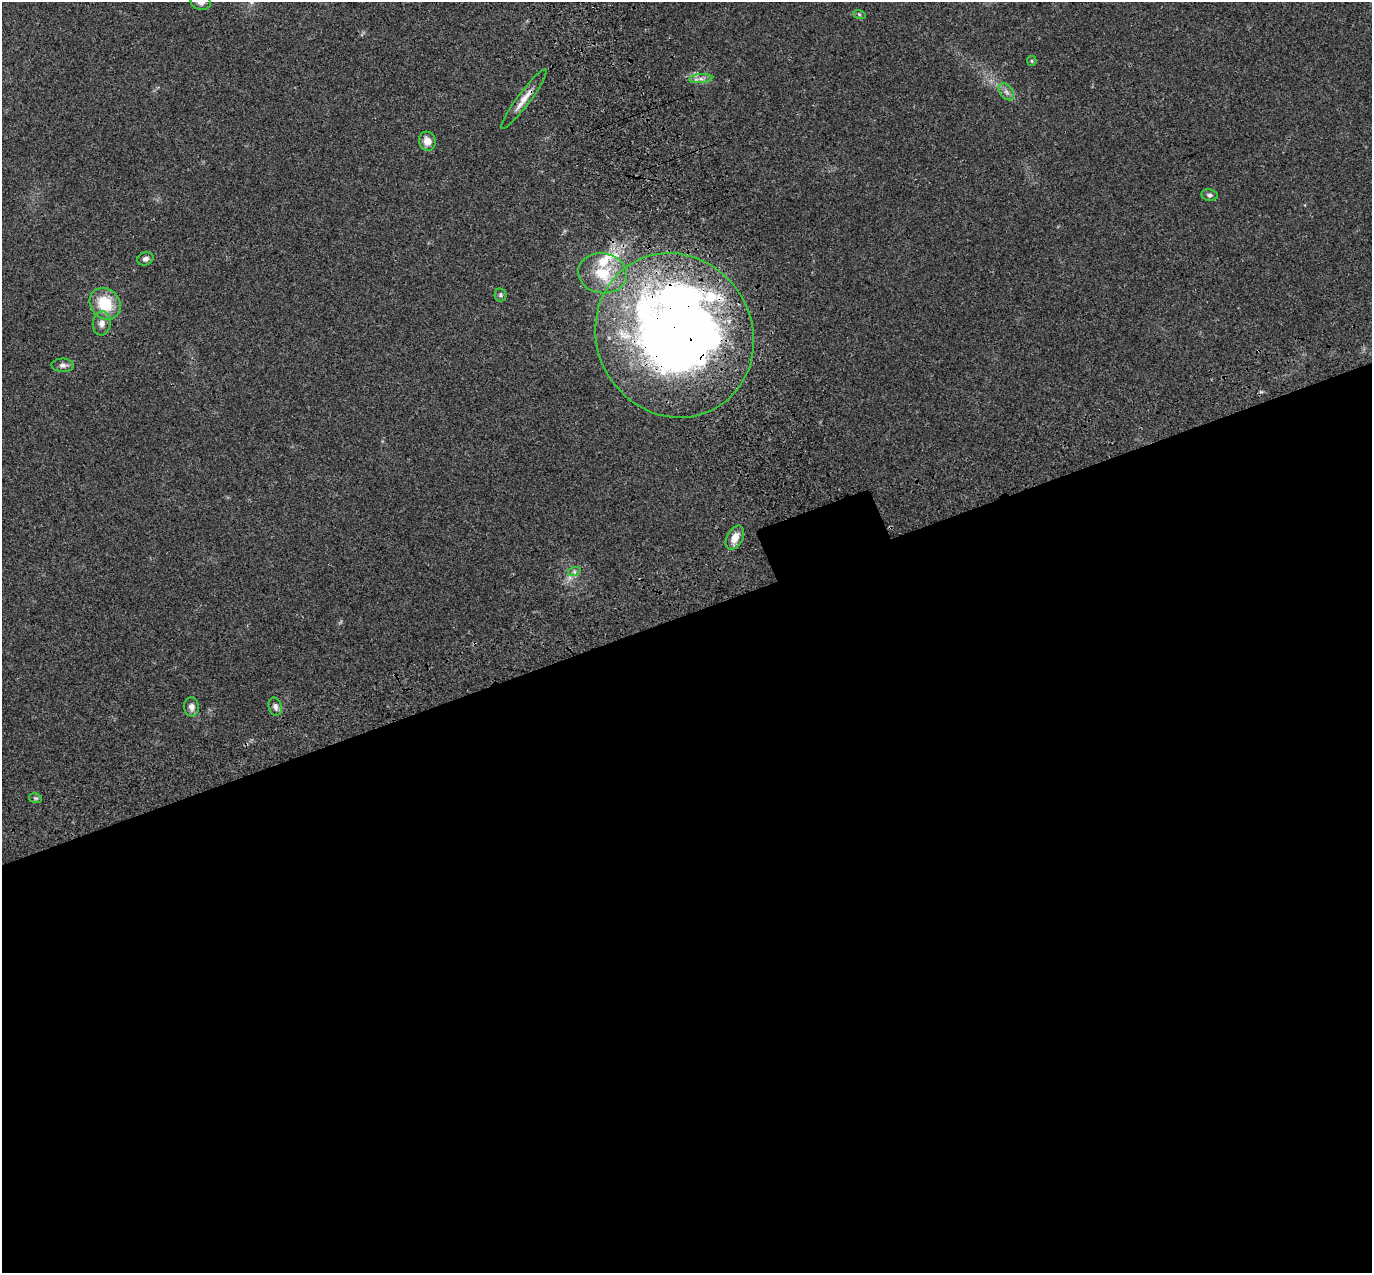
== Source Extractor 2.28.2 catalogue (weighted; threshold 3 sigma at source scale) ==
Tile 15 of 4 x 4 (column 3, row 4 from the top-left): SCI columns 2853-4222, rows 218-1488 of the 5708 x 5573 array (HDU 1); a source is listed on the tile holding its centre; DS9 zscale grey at full resolution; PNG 1374 x 1275 px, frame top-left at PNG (2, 2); each listed source drawn as its Kron ellipse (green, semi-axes under 4 px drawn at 4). Shown black and unused: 52% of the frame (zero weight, under 3 of 4 exposures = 9% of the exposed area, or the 3 px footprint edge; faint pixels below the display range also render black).
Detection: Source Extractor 2.28.2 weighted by HDU 2 'WHT'; one run over the whole footprint, this tile lists its part. Background 0.0407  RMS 0.0036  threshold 0.0164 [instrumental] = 3 sigma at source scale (4.5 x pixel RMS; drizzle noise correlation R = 1.50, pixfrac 1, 0.0396/0.0396 arcsec/px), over >= 5 px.
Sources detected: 23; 2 inside a brighter object's white glare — neither listed nor drawn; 1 inside a brighter listed object's ellipse — not listed separately; the other 20 listed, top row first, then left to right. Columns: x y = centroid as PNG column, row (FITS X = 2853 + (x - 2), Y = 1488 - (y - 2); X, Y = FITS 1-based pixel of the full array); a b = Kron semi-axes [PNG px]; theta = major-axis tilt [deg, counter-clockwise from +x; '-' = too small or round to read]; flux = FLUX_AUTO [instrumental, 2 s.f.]
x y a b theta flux
201 2 10 8 -14 2.1
859 14 6 4 -19 0.49
1032 61 5 4 - 0.46
701 79 12 4 4 1.4
1006 92 9 6 -51 1.4
524 99 37 6 53 4.1
427 141 9 8 - 3.2
1209 195 8 6 -9 0.97
145 259 8 6 23 1.3
602 273 24 20 -9 14
501 295 6 6 - 0.71
105 304 17 14 -47 12
102 323 12 9 85 2.1
674 335 84 77 -59 320
63 365 11 6 -2 1.3
735 538 13 8 61 4
574 572 6 4 18 0.68
191 707 9 7 -82 2
275 707 9 6 -74 1.5
35 798 7 5 -11 0.61
Overlapping masked pixels (flux is a lower limit): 2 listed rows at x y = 524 99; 674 335
Isophote crosses this tile's border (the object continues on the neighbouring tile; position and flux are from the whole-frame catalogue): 1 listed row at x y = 201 2